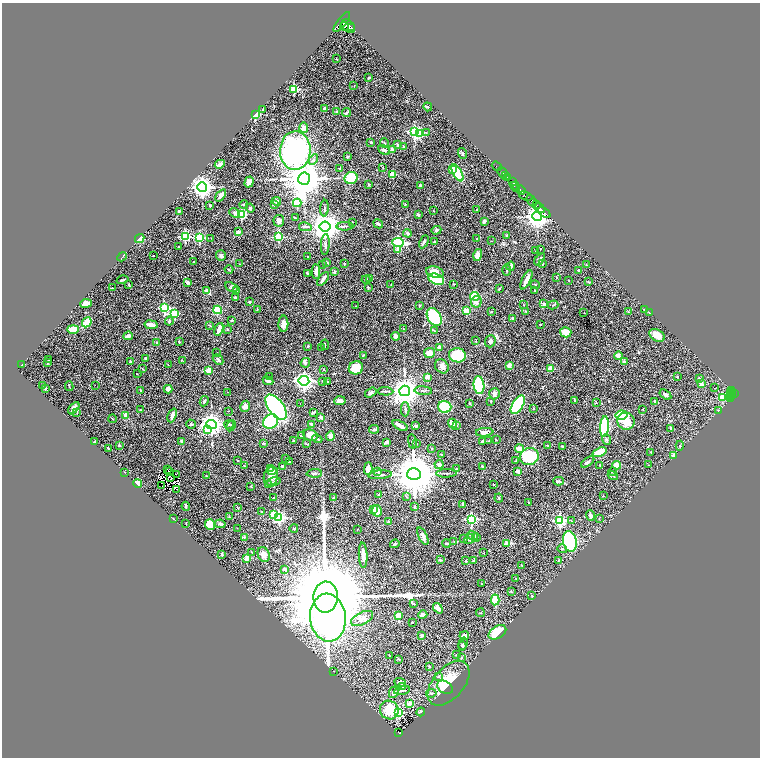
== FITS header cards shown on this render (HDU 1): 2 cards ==
NAXIS1  =                 1516
NAXIS2  =                 1511

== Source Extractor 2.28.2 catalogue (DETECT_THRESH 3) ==
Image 1516 x 1511 px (HDU 1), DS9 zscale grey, zoomed out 1/2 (1 PNG px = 2 x 2 image px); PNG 762 x 760 px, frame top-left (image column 1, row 1510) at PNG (2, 3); each listed source drawn as its Kron ellipse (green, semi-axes under 4 px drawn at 4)
Background 0.605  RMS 0.026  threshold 0.0773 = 3 sigma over >= 5 px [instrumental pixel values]
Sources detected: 480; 39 cannot appear on this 1/2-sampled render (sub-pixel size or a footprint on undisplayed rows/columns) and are neither listed nor drawn; the other 441 listed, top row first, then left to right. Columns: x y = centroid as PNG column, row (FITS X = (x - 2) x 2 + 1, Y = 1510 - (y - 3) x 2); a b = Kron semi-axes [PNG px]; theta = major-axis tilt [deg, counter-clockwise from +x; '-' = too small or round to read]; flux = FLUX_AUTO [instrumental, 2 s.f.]
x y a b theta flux
342 22 12 4 52 1600
344 26 4 3 - 620
348 26 8 5 -43 1200
351 28 3 2 - 330
337 59 3 2 - 1.9
369 78 4 2 - 6
354 86 2 2 - 1.8
294 89 3 3 - 250
428 107 4 3 - 3.1
324 108 4 3 - 10
263 110 2 1 - 3.1
336 111 4 3 - 4.9
346 113 5 2 - 6.8
255 114 3 2 - 340
304 128 5 4 - 29
414 132 4 3 - 700
426 133 3 3 - 4.4
420 134 3 3 - 260
371 142 4 2 - 3.8
384 143 5 3 - 5.9
398 145 2 2 - 24
404 147 3 2 - 6.9
384 150 6 3 -28 12
392 150 4 3 - 18
295 151 19 15 88 1500
462 154 6 4 -74 7.2
348 157 3 2 - 4.3
313 159 5 4 - 8.7
220 164 5 3 - 24
497 166 5 1 - 21
340 168 2 2 - 3.5
383 168 2 2 - 2
453 169 3 2 - 55
457 173 9 4 -61 310
503 173 6 2 -49 32
392 174 3 2 - 150
506 175 2 1 - 1.9
507 177 4 2 - 330
351 178 6 6 - 250
304 179 6 6 - 17000
249 182 5 4 - 31
512 182 4 2 - 230
368 184 4 3 - 4.8
420 186 3 2 - 9
515 186 4 2 - 160
202 187 5 5 - 3300
517 188 4 2 - 190
521 190 5 3 - 330
221 195 7 3 52 40
526 196 7 3 -18 230
276 201 5 4 - 13
532 201 6 3 -50 590
297 203 4 3 - 250
405 204 2 2 - 3.2
210 205 3 3 - 7.6
244 205 4 3 - 4.9
274 205 4 2 - 5.8
536 205 2 2 - 220
250 208 4 3 - 11
324 208 8 2 86 7.1
539 208 6 2 -35 470
433 210 2 2 - 2
477 210 2 2 - 6.2
179 211 2 2 - 4.4
544 212 7 3 -37 63
234 213 5 4 - 12
241 214 4 4 - 270
418 215 3 3 - 9
537 216 5 4 - 4900
295 218 3 2 - 4.6
279 221 6 5 - 21
484 221 4 3 - 11
352 222 2 2 - 2.2
378 224 5 3 - 9.6
345 226 8 3 2 8
305 227 6 4 -11 10
325 227 5 5 - 8200
436 230 5 3 - 8.1
239 232 2 2 - 75
407 233 4 3 - 10
507 235 4 3 - 4.1
185 237 3 3 - 420
278 237 3 3 - 300
199 238 3 3 - 380
211 238 2 2 - 1.8
140 239 5 3 - 27
477 239 2 2 - 2.5
491 241 2 1 - 1.5
424 242 7 3 62 11
434 242 2 2 - 16
398 243 5 3 - 680
325 244 10 4 87 15
178 247 2 2 - 2.2
540 249 2 2 - 2.8
398 250 3 3 - 32
536 251 3 2 - 3.4
478 255 6 4 75 36
153 256 2 1 - 2.3
221 256 5 5 - 11
122 257 5 2 - 4.1
308 257 2 1 - 2.3
540 259 7 3 54 14
193 262 2 2 - 6
327 262 4 3 - 4.6
240 264 3 2 - 2.4
344 264 3 2 - 3.7
542 264 3 2 - 2.8
323 265 3 2 - 1.9
587 265 3 2 - 2
511 266 4 3 - 19
229 269 4 2 - 2.6
507 270 5 3 - 6.5
579 271 2 2 - 16
316 272 7 4 -88 22
334 272 4 3 - 8.4
435 272 9 5 -12 50
307 273 3 2 - 4.3
556 277 3 2 - 2.1
323 279 8 3 53 20
370 279 3 2 - 3.1
436 279 8 5 -21 280
122 280 6 2 17 6.6
366 280 4 2 - 3.8
526 280 11 3 63 33
568 280 2 2 - 5
188 282 3 2 - 17
589 282 3 3 - 3.8
391 284 2 2 - 2
453 284 2 2 - 2.3
129 285 3 2 - 3.1
535 285 5 2 - 4.1
231 287 7 3 -24 8.3
112 288 2 2 - 2.8
368 288 4 3 - 5
499 289 3 2 - 4.2
207 291 3 2 - 58
236 291 2 2 - 18
535 291 2 2 - 3.9
475 296 5 4 - 250
235 297 2 2 - 11
250 302 3 3 - 6.5
476 302 5 5 - 18
86 303 6 4 7 36
544 304 2 2 - 34
524 305 3 2 - 1.8
553 305 5 2 - 4.6
356 306 3 2 - 2
420 306 4 2 - 2.9
164 308 3 3 - 370
257 309 3 2 - 3.1
644 309 2 2 - 1.8
218 310 4 4 - 140
466 311 3 2 - 100
526 311 3 3 - 3.4
492 312 2 2 - 1.9
628 312 3 2 - 2.1
584 313 2 1 - 1.1
649 313 4 2 - 4.1
175 314 3 3 - 210
434 317 9 6 -58 290
512 318 2 2 - 15
232 320 2 2 - 4.6
169 321 4 2 - 5.4
87 322 5 4 - 92
283 324 8 5 89 25
540 324 2 2 - 4.2
151 325 7 3 -8 27
210 325 3 2 - 3.2
73 329 6 3 0 110
219 329 7 3 72 35
227 329 3 3 - 3
403 329 3 1 - 1.7
434 331 3 2 - 3.2
566 332 6 5 - 55
657 335 8 5 -28 49
128 336 5 3 - 20
396 336 4 3 - 29
476 341 3 2 - 3.9
490 341 6 5 - 10
156 342 2 2 - 2.5
179 342 3 2 - 3.9
325 345 5 2 - 3.8
308 346 3 2 - 5.7
321 347 2 2 - 1.6
439 347 3 3 - 34
217 353 2 1 - 1.9
429 353 5 5 - 41
457 355 8 7 - 260
363 356 3 2 - 3
618 356 4 3 - 35
145 358 3 2 - 5
48 360 2 2 - 5.4
218 360 6 3 -47 11
182 361 3 1 - 2.6
130 362 3 3 - 4.3
624 362 4 3 - 10
47 363 3 2 - 3.9
305 363 5 4 - 10
22 365 2 1 - 1.5
168 365 2 1 - 1.9
509 365 3 3 - 29
442 366 7 6 - 21
356 368 7 6 - 110
142 369 4 2 - 3.8
323 369 3 2 - 2.7
550 369 3 2 - 120
208 370 2 2 - 80
137 374 3 2 - 1.5
269 377 3 2 - 2.6
427 377 3 2 - 52
677 377 3 2 - 2.2
699 378 2 2 - 17
268 381 5 3 - 19
304 381 5 4 - 2200
323 381 3 2 - 3.2
328 382 3 2 - 2.7
702 384 2 2 - 57
42 385 2 2 - 11
95 385 2 1 - 2.9
479 385 9 5 -83 340
69 386 5 2 - 3.3
46 388 2 2 - 3.8
715 388 2 2 - 20
168 389 4 3 - 28
140 390 2 2 - 2
731 390 2 2 - 80
386 391 7 3 -3 8.3
405 391 5 5 - 7100
423 391 9 3 -5 9.5
228 392 2 1 - 2.1
731 392 2 1 - 29
371 393 6 4 35 13
494 394 6 5 - 20
665 394 6 3 -34 9.7
732 394 2 1 - 100
735 394 3 2 - 170
730 395 2 2 - 39
732 396 2 1 - 38
722 398 3 3 - 160
731 399 3 2 - 20
204 401 5 3 - 9.6
340 401 6 4 4 22
491 401 3 2 - 2.5
574 401 3 2 - 2.9
655 401 3 2 - 6.7
300 403 3 1 - 1.7
470 403 4 2 - 3.4
596 403 3 2 - 2
518 405 10 5 58 480
245 406 5 4 - 24
276 407 15 7 -53 1200
445 407 7 6 - 190
74 408 7 3 50 17
140 409 2 2 - 4.9
405 409 7 3 -89 7.5
534 409 2 2 - 8.3
643 409 3 2 - 2
718 410 4 3 - 3.7
228 411 2 1 - 1.4
77 412 4 3 - 3.2
313 412 4 2 - 8.6
172 415 7 3 67 20
622 415 6 4 12 330
126 416 4 3 - 26
321 417 3 3 - 15
112 419 4 1 - 2.3
626 421 9 8 - 80
271 422 8 6 39 310
191 424 5 4 - 8
211 424 5 4 - 4200
312 424 4 3 - 16
453 424 5 4 - 31
229 425 5 4 - 6.5
416 425 4 3 - 6.7
456 425 4 3 - 5
231 426 6 4 63 5.7
400 426 8 3 -28 23
604 427 10 4 86 370
671 428 4 3 - 6.6
374 429 5 4 - 11
208 430 4 3 - 65
485 432 9 4 4 19
310 435 7 5 -21 38
301 436 2 2 - 2.5
330 436 5 4 - 31
317 439 5 2 - 8.9
607 439 5 4 - 9.3
293 440 2 2 - 3.3
496 440 3 2 - 2.6
482 441 3 3 - 3.5
489 441 2 2 - 1.7
94 442 2 2 - 4.7
182 442 3 3 - 11
387 442 4 3 - 15
412 442 7 3 -79 7.3
263 443 2 2 - 16
307 444 3 2 - 3.5
416 444 3 3 - 5.2
119 445 4 3 - 4.1
548 446 3 2 - 2.8
563 446 3 2 - 4.9
680 446 5 3 - 4.5
108 448 2 2 - 2.2
432 449 2 2 - 6.5
519 449 4 3 - 66
600 452 7 3 22 130
651 452 3 2 - 2.1
441 454 2 2 - 3.9
673 455 2 2 - 40
529 456 9 8 - 260
285 458 2 1 - 1.7
237 460 2 2 - 2.1
516 461 3 2 - 3.7
289 462 3 2 - 3.4
588 462 7 3 35 13
439 465 4 4 - 17
599 465 2 2 - 1.8
616 465 4 3 - 53
649 465 3 2 - 2.4
244 466 3 2 - 3.4
283 466 4 3 - 9.6
482 466 3 3 - 5.2
271 468 2 2 - 25
368 469 6 3 87 44
456 469 2 2 - 8.7
168 470 2 1 - 5.3
272 470 5 3 - 23
377 471 4 4 - 6.9
518 471 3 3 - 23
125 472 2 2 - 2
170 472 3 1 - 1.2
613 472 4 3 - 7
314 473 7 3 2 11
446 473 10 2 2 8.4
414 474 6 6 - 24000
176 475 2 1 - 2.6
380 475 12 3 4 11
206 476 3 2 - 2.2
271 476 10 7 73 54
613 476 5 3 - 5.7
170 478 3 1 - 0.87
558 481 5 3 - 8.2
274 482 7 3 16 9.2
138 483 4 3 - 49
493 484 2 2 - 6
268 485 2 2 - 2.1
162 486 2 1 - 2
251 486 3 2 - 3.3
177 489 2 1 - 11
379 494 3 2 - 6.4
603 496 2 2 - 3.6
406 497 3 3 - 3
274 498 2 2 - 3.9
334 498 3 3 - 8.2
499 498 4 2 - 4.7
528 503 2 2 - 6.5
463 504 3 2 - 3.6
186 506 4 2 - 6.6
237 507 3 2 - 3
414 507 4 2 - 3.2
374 509 4 4 - 43
377 511 6 5 - 47
262 512 2 2 - 12
274 514 3 3 - 160
590 516 5 3 - 13
229 517 3 2 - 2.4
279 518 4 4 - 590
173 519 3 2 - 2.4
471 519 4 4 - 550
599 519 2 2 - 1.9
560 520 4 4 - 640
571 521 3 2 - 2.9
388 522 2 2 - 15
186 523 2 2 - 1.8
210 524 5 5 - 93
220 524 5 3 - 9.9
237 528 2 1 - 1.2
294 528 4 3 - 4.7
357 529 3 2 - 1.7
423 536 9 4 -65 20
473 536 5 4 - 33
245 537 3 3 - 3.4
464 538 3 2 - 3.6
476 538 4 3 - 7.8
470 539 6 3 37 7.9
454 541 3 2 - 2.9
570 541 10 6 -78 520
446 543 4 2 - 8.3
507 543 3 2 - 120
395 544 5 3 - 7.4
562 549 5 3 - 7.6
252 552 2 1 - 2.4
483 553 2 1 - 2.2
222 554 4 3 - 9.2
264 554 8 5 -69 25
363 555 13 3 -87 39
247 558 2 2 - 90
440 560 3 2 - 6.6
558 560 3 2 - 2.3
466 561 2 2 - 6.4
474 561 4 3 - 7.6
522 565 3 2 - 3.2
285 569 3 3 - 11
516 578 3 2 - 2.8
482 584 2 2 - 3.2
511 592 3 2 - 2.8
532 596 3 2 - 2.8
326 597 15 12 88 160000
495 600 5 4 - 190
414 604 3 3 - 4
438 608 6 4 -51 31
480 613 4 1 - 1.9
423 615 4 3 - 17
398 616 4 3 - 56
328 618 24 18 -84 3000
362 619 12 6 26 32
412 622 2 2 - 2.7
497 632 10 6 32 120
422 635 4 3 - 10
464 636 5 3 - 27
463 644 6 4 73 11
462 646 4 3 - 6.3
389 655 3 2 - 2.4
456 655 2 1 - 1.7
461 658 3 2 - 2.5
399 659 3 3 - 4.7
430 666 3 3 - 3.1
334 671 2 1 - 1.3
438 676 4 3 - 5.8
400 682 6 3 -23 17
449 683 26 15 49 180
403 686 2 2 - 32
445 687 8 6 -29 28
402 690 8 3 12 13
394 692 6 4 63 15
431 693 5 2 - 5.9
409 703 2 2 - 68
389 710 9 9 - 110
421 712 4 3 - 5.4
399 713 3 3 - 400
399 733 3 2 - 44
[39 sub-pixel or undisplayed-footprint detections neither listed nor drawn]